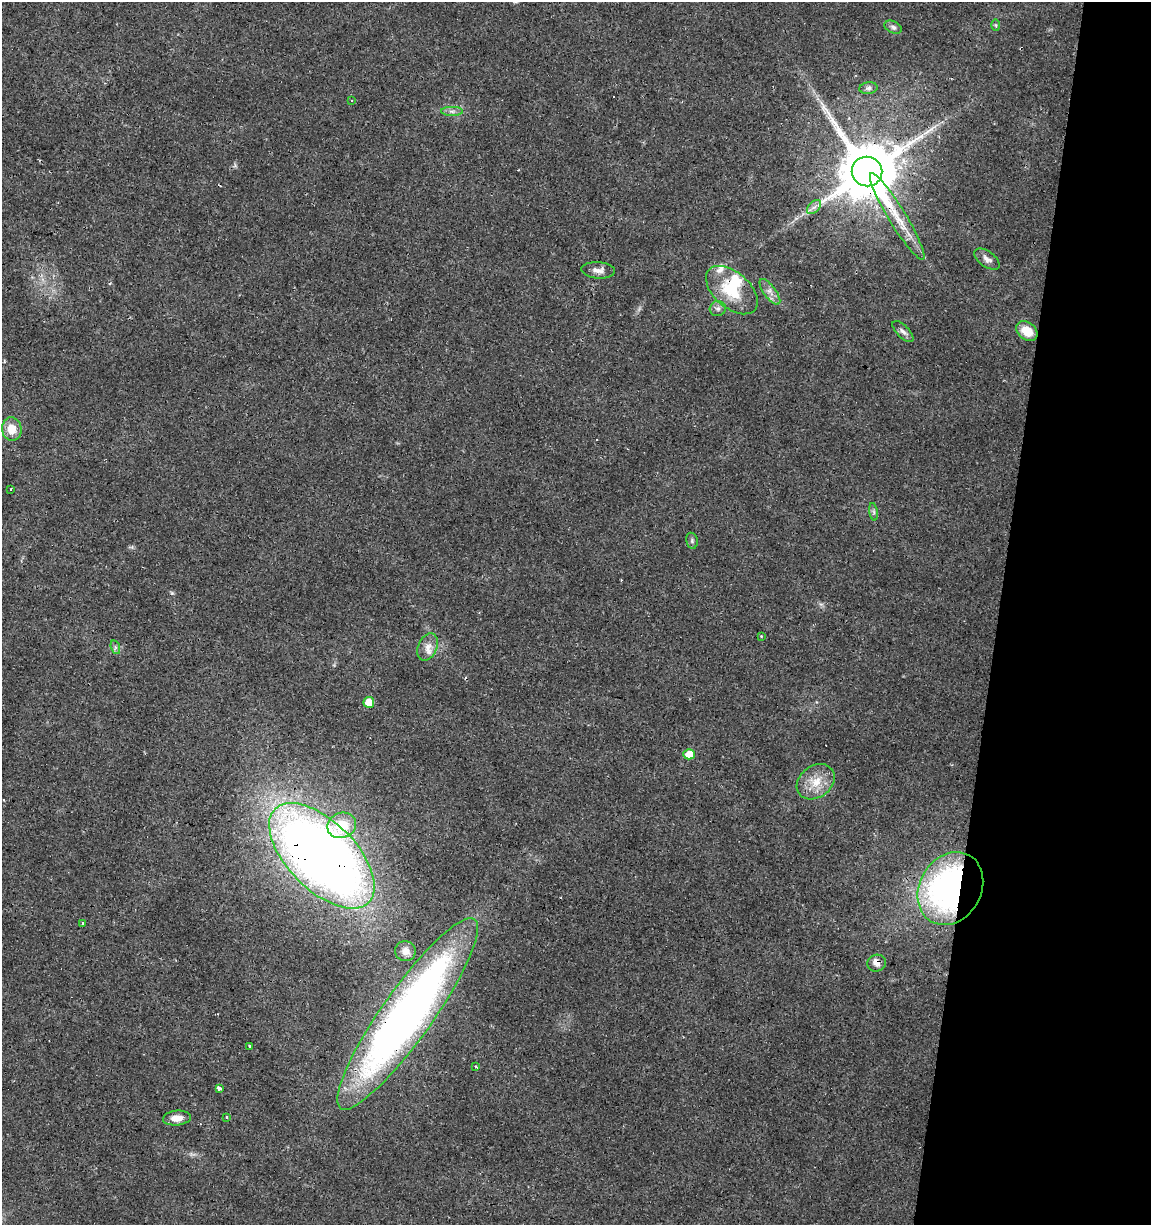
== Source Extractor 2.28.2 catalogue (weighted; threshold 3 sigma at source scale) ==
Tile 8 of 4 x 4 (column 4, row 2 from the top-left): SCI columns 3735-4883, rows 2445-3667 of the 5107 x 4898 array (HDU 1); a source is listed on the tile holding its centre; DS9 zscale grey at full resolution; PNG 1153 x 1227 px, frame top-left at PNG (2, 2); each listed source drawn as its Kron ellipse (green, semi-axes under 4 px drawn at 4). Shown black and unused: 13% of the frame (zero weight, under 2 of 3 exposures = <1% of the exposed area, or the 3 px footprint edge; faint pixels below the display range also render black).
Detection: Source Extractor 2.28.2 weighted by HDU 2 'WHT'; one run over the whole footprint, this tile lists its part. Background 0.0135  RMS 0.0032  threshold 0.0142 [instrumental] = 3 sigma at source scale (4.5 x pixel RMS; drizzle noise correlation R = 1.50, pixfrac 1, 0.0396/0.0396 arcsec/px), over >= 5 px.
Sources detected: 45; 5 cosmic-ray / hot-pixel residue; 1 long thin detection or spike segment (spike, bleed or trail) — neither listed nor drawn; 2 inside a brighter listed object's ellipse — not listed separately; the other 37 listed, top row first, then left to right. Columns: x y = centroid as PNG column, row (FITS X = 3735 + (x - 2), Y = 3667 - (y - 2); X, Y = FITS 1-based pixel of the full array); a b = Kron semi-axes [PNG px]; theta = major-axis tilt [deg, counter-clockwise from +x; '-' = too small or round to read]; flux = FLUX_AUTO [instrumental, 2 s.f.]
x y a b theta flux
996 25 6 4 -88 0.42
893 27 9 6 -24 0.92
868 88 9 6 8 1.1
352 100 3 3 - 1.3
452 111 11 4 0 1.1
867 171 15 14 - 2700
814 207 8 5 44 1.1
897 217 50 8 -59 8.8
987 259 15 7 -36 1.9
598 270 17 8 -4 2.2
732 290 31 18 -41 13
770 292 15 6 -53 2
718 309 8 7 - 1.1
903 331 13 6 -45 1.2
1027 331 11 8 -36 6
12 429 11 10 - 4.9
11 489 3 3 - 1
873 512 9 4 -81 0.66
692 541 8 5 -77 0.77
761 636 4 4 - 0.25
115 647 7 4 -72 0.73
427 647 14 9 65 2.9
369 702 5 5 - 5.7
689 754 5 5 - 5.1
816 782 20 16 37 6.5
342 825 14 12 20 10
322 856 66 34 -45 380
950 889 38 31 59 110
82 923 4 3 - 0.88
405 951 10 10 - 2.2
877 963 9 8 - 2.2
408 1014 116 25 55 210
250 1046 3 3 - 1.5
475 1066 3 3 - 1
219 1088 4 3 - 2.4
226 1117 3 3 - 1.3
177 1118 14 7 6 3.6
Overlapping masked pixels (flux is a lower limit): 7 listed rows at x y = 867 171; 897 217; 732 290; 322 856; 950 889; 877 963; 408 1014
Unlisted compact peaks at least as high as the median listed source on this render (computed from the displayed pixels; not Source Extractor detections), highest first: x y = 172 593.